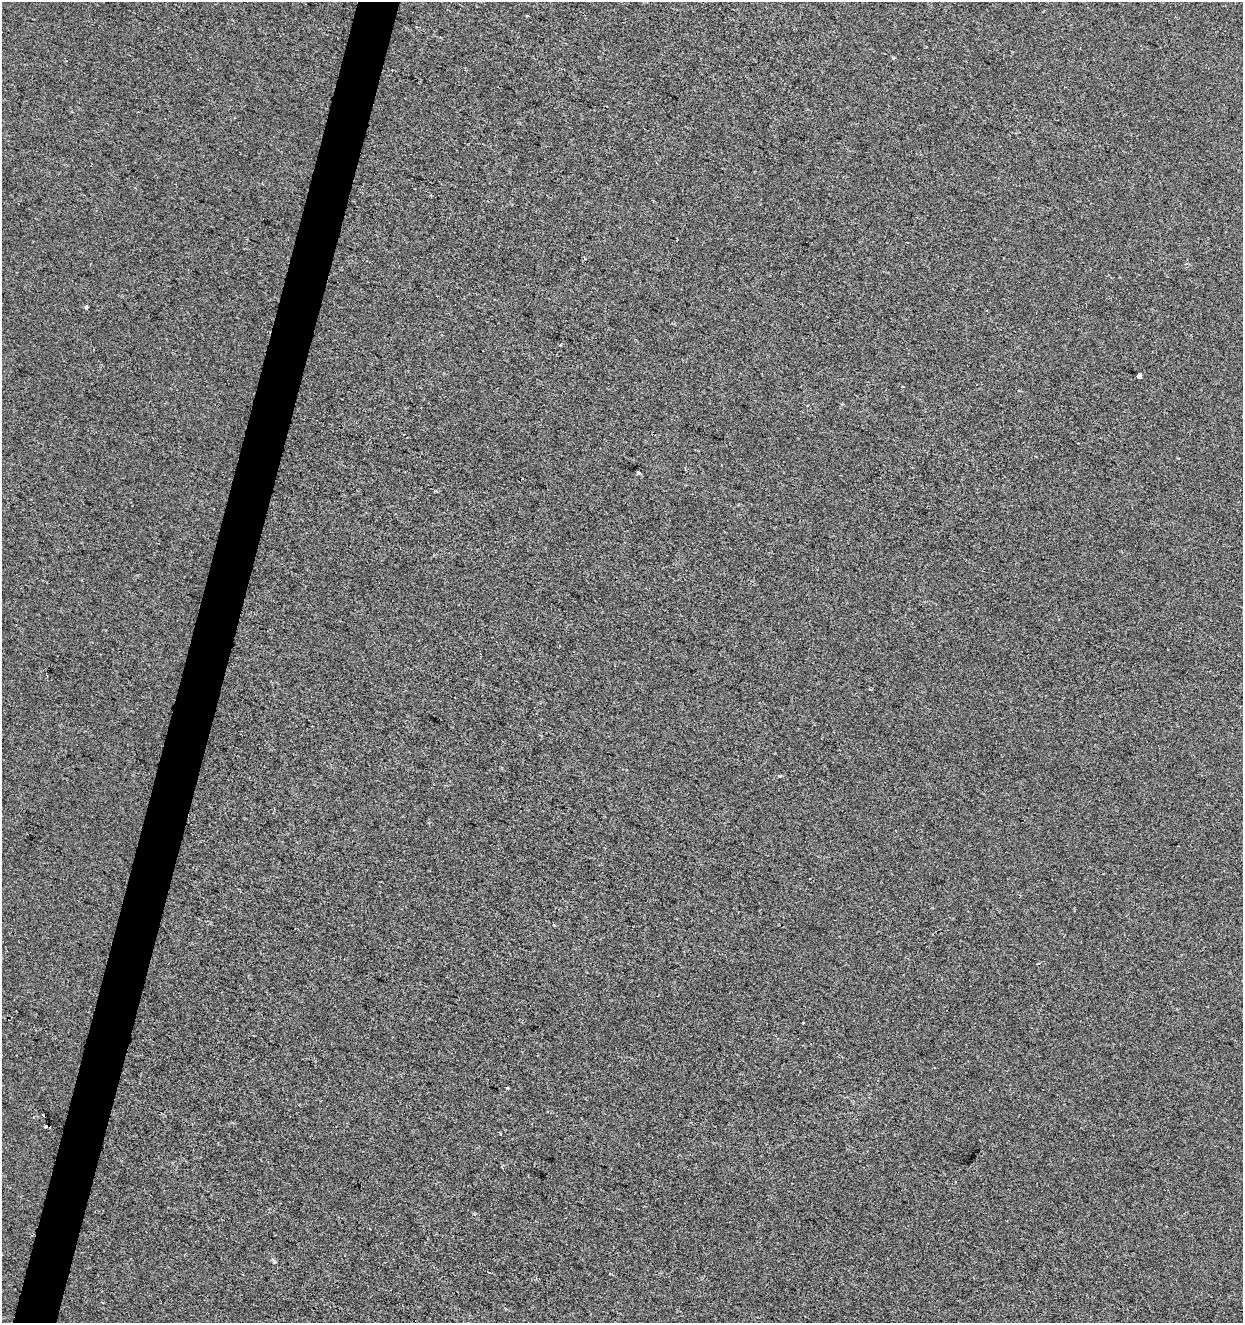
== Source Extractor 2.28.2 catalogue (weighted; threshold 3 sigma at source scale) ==
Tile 7 of 4 x 4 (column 3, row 2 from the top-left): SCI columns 2699-3939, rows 2651-3971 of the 5459 x 5293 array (HDU 1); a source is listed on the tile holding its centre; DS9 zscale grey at full resolution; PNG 1245 x 1325 px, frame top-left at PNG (2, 2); no overlay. Shown black and unused: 3% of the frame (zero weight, under 2 of 3 exposures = <1% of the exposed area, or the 3 px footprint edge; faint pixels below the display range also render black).
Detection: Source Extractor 2.28.2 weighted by HDU 2 'WHT'; one run over the whole footprint, this tile lists its part. Background -7.68e-04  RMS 0.0042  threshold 0.0188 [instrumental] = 3 sigma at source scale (4.5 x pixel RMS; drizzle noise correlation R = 1.50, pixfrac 1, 0.0396/0.0396 arcsec/px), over >= 5 px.
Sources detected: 9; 2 cosmic-ray / hot-pixel residue — not listed; the other 7 listed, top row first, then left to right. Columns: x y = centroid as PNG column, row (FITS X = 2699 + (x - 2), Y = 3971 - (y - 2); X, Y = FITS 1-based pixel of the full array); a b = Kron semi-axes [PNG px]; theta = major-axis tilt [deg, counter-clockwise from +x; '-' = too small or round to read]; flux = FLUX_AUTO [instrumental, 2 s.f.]
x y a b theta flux
86 307 5 4 - 0.53
1139 375 4 4 - 14
638 473 3 3 - 2.3
803 1023 3 2 - 0.37
507 1088 3 3 - 6.1
48 1126 7 3 -10 2.5
102 1302 3 2 - 0.38
Overlapping masked pixels (flux is a lower limit): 1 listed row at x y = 48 1126